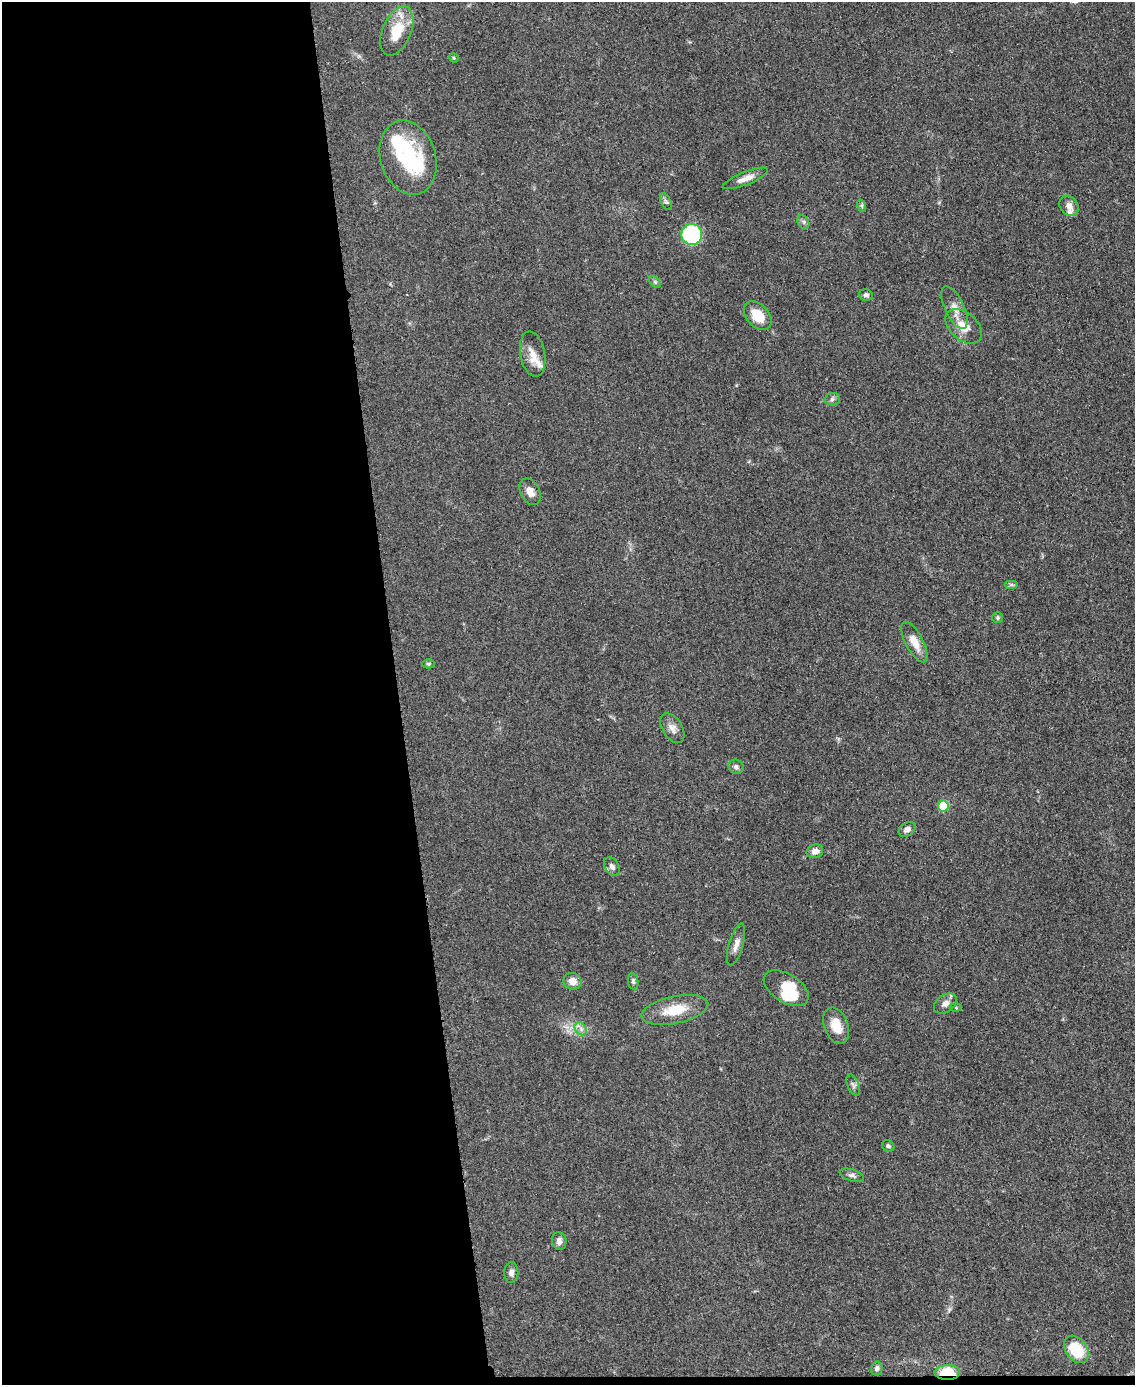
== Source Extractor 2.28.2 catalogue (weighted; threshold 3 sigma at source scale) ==
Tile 9 of 4 x 3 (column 1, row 3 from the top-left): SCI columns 4-1136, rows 243-1625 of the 4542 x 4526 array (HDU 1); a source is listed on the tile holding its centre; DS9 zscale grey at full resolution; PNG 1137 x 1387 px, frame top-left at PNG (2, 2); each listed source drawn as its Kron ellipse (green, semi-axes under 4 px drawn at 4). Shown black and unused: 35% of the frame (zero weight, under 3 of 5 exposures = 1% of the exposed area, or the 3 px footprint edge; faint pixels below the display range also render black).
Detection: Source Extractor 2.28.2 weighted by HDU 2 'WHT'; one run over the whole footprint, this tile lists its part. Background 0.0625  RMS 0.0059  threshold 0.0264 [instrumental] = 3 sigma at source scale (4.5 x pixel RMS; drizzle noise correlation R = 1.50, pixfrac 1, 0.05/0.05 arcsec/px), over >= 5 px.
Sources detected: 49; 3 inside a brighter object's white glare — neither listed nor drawn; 2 inside a brighter listed object's ellipse — not listed separately; the other 44 listed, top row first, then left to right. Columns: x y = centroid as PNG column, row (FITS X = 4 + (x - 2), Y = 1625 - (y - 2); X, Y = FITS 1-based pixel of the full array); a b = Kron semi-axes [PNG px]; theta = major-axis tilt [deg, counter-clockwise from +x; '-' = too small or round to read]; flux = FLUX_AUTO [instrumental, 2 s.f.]
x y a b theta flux
397 31 26 14 67 19
454 58 5 4 - 0.65
408 158 38 27 -73 45
745 178 24 6 21 5.2
666 202 9 5 -62 1.3
862 206 6 4 -72 0.81
1069 206 11 8 -53 3.8
803 222 7 5 -60 1.4
692 234 10 10 - 52
655 282 7 4 -46 1
866 295 7 5 -15 1.4
955 307 23 9 -65 6
758 316 16 11 -48 13
964 326 21 13 -41 9.6
533 354 23 12 -79 7.6
832 399 7 6 - 1.5
530 492 14 9 -63 4.6
1011 585 7 4 0 1
997 618 5 5 - 0.91
914 642 22 8 -62 7.5
428 664 6 4 0 0.83
672 728 16 9 -57 4.1
736 767 8 7 - 1.7
943 806 5 5 - 26
907 829 9 6 33 2.9
815 851 8 6 16 3.6
612 867 10 7 -57 2.7
736 944 22 7 74 4.1
572 981 9 8 - 5.1
633 981 8 5 -80 1.3
786 988 25 14 -32 16
945 1004 12 8 33 3.5
956 1007 5 3 - 0.58
675 1010 34 13 12 16
836 1026 19 12 -69 11
581 1029 7 5 -47 1.9
853 1085 11 6 -66 1.8
888 1146 6 5 - 1.4
852 1175 12 6 -18 2.1
559 1241 9 7 -80 2.7
511 1273 10 7 88 2.5
1076 1349 15 10 -54 21
877 1368 7 5 77 1.9
947 1372 13 7 1 17
Overlapping masked pixels (flux is a lower limit): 1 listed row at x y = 947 1372